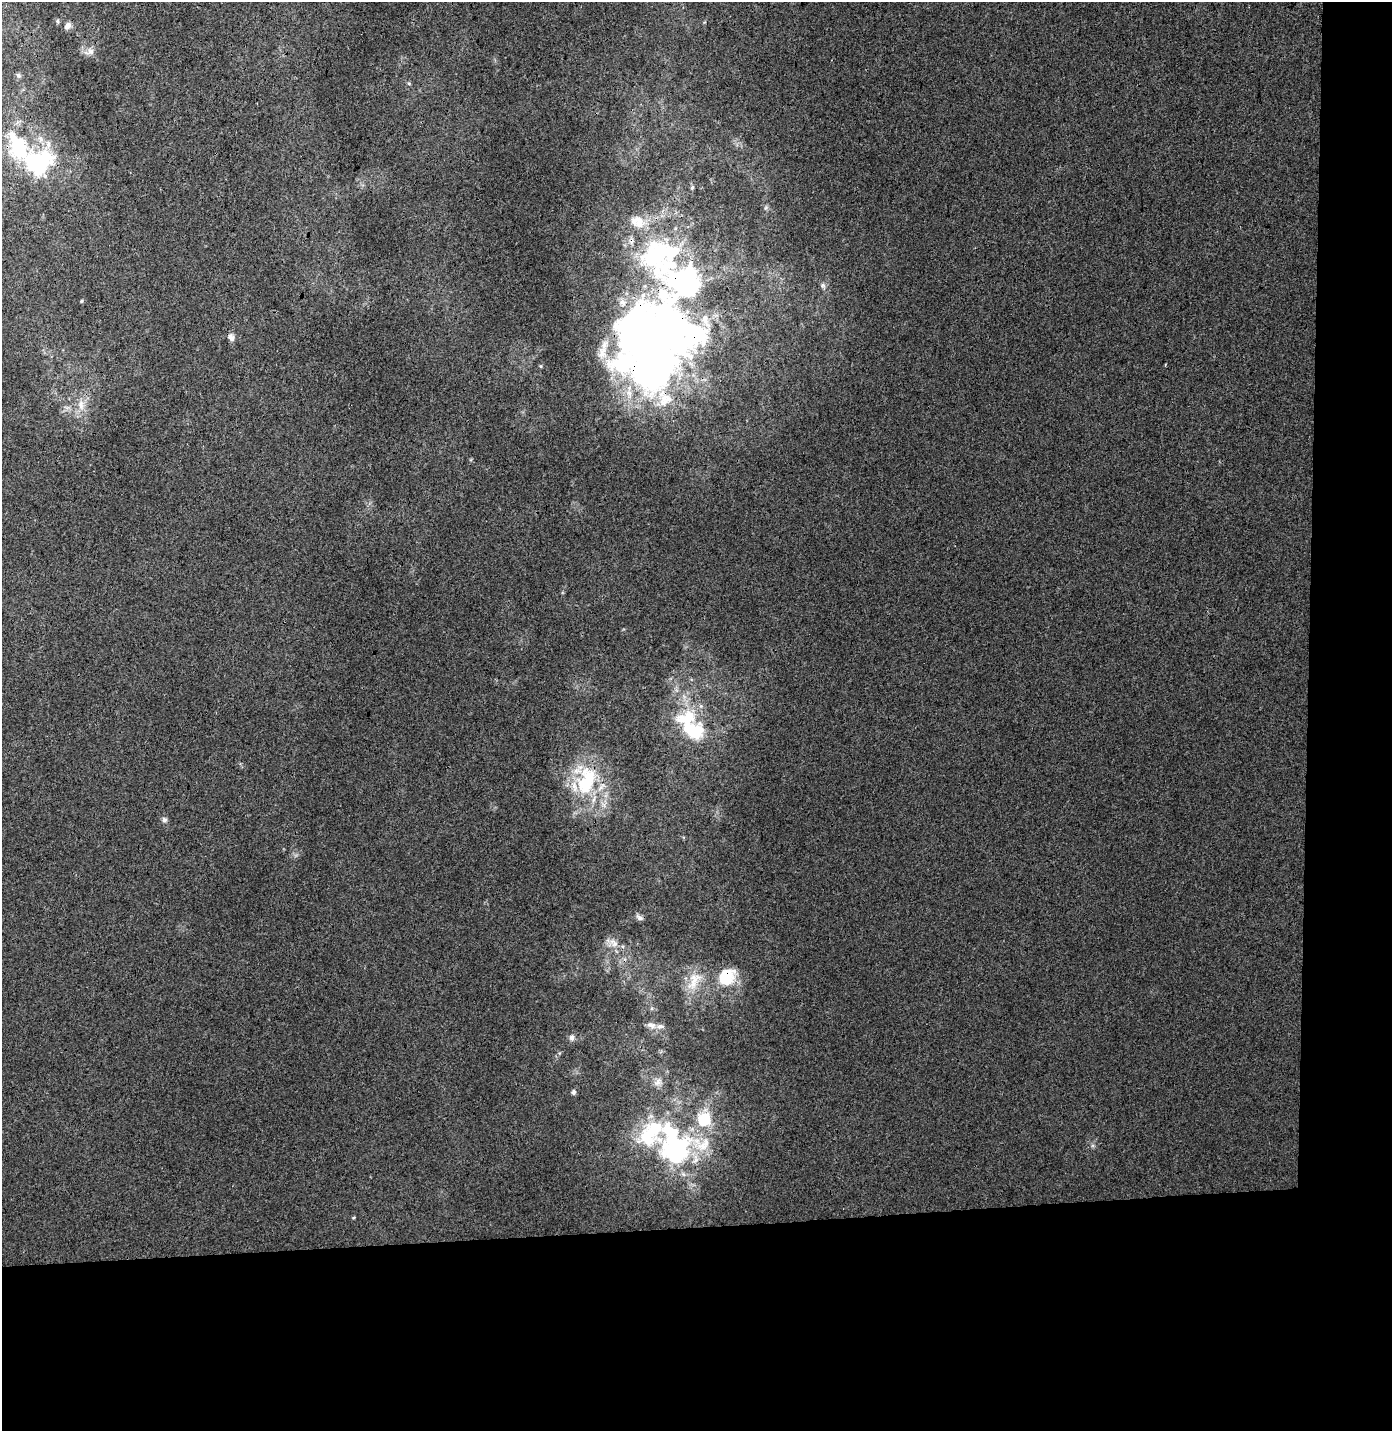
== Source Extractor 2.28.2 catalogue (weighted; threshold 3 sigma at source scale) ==
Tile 9 of 3 x 3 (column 3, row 3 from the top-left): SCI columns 2790-4179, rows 103-1531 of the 4181 x 4492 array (HDU 1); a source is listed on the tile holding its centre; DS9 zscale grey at full resolution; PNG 1394 x 1433 px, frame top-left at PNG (2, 2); no overlay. Shown black and unused: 19% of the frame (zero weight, under 3 of 4 exposures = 5% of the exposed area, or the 3 px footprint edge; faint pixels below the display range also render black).
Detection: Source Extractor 2.28.2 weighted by HDU 2 'WHT'; one run over the whole footprint, this tile lists its part. Background 0.0014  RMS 0.0039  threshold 0.0175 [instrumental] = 3 sigma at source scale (4.5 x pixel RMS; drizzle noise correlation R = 1.50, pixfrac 1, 0.0396/0.0396 arcsec/px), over >= 5 px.
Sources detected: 41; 3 inside a brighter object's white glare — not listed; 10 inside a brighter listed object's ellipse — not listed separately; the other 28 listed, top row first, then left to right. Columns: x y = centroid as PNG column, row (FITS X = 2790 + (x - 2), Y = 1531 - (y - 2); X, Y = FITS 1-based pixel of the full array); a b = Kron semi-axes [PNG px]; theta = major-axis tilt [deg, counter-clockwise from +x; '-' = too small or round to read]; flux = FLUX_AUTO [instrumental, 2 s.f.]
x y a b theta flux
58 21 6 4 -90 0.55
67 26 10 7 52 1.7
90 52 16 9 15 2.6
18 75 7 6 - 0.81
409 83 5 5 - 0.49
19 147 38 28 -89 22
38 162 26 23 30 46
692 188 6 5 - 0.63
660 256 62 61 - 78
823 286 8 7 - 1.1
81 301 4 4 - 0.41
705 320 22 8 -73 3.8
231 337 10 7 -52 1.7
647 349 85 61 -77 350
81 405 16 7 -82 3.5
688 718 35 19 9 16
586 782 38 22 72 29
164 820 8 7 - 1.2
639 917 12 6 -35 1.3
614 943 16 9 -48 3.2
726 976 21 18 45 14
694 981 32 15 64 9
651 1025 14 9 -20 2.6
572 1038 9 7 77 1.4
658 1082 13 10 48 2.6
573 1092 6 6 - 0.99
675 1148 49 45 -66 61
354 1217 5 3 - 0.37
Overlapping masked pixels (flux is a lower limit): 3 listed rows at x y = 660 256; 647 349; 726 976